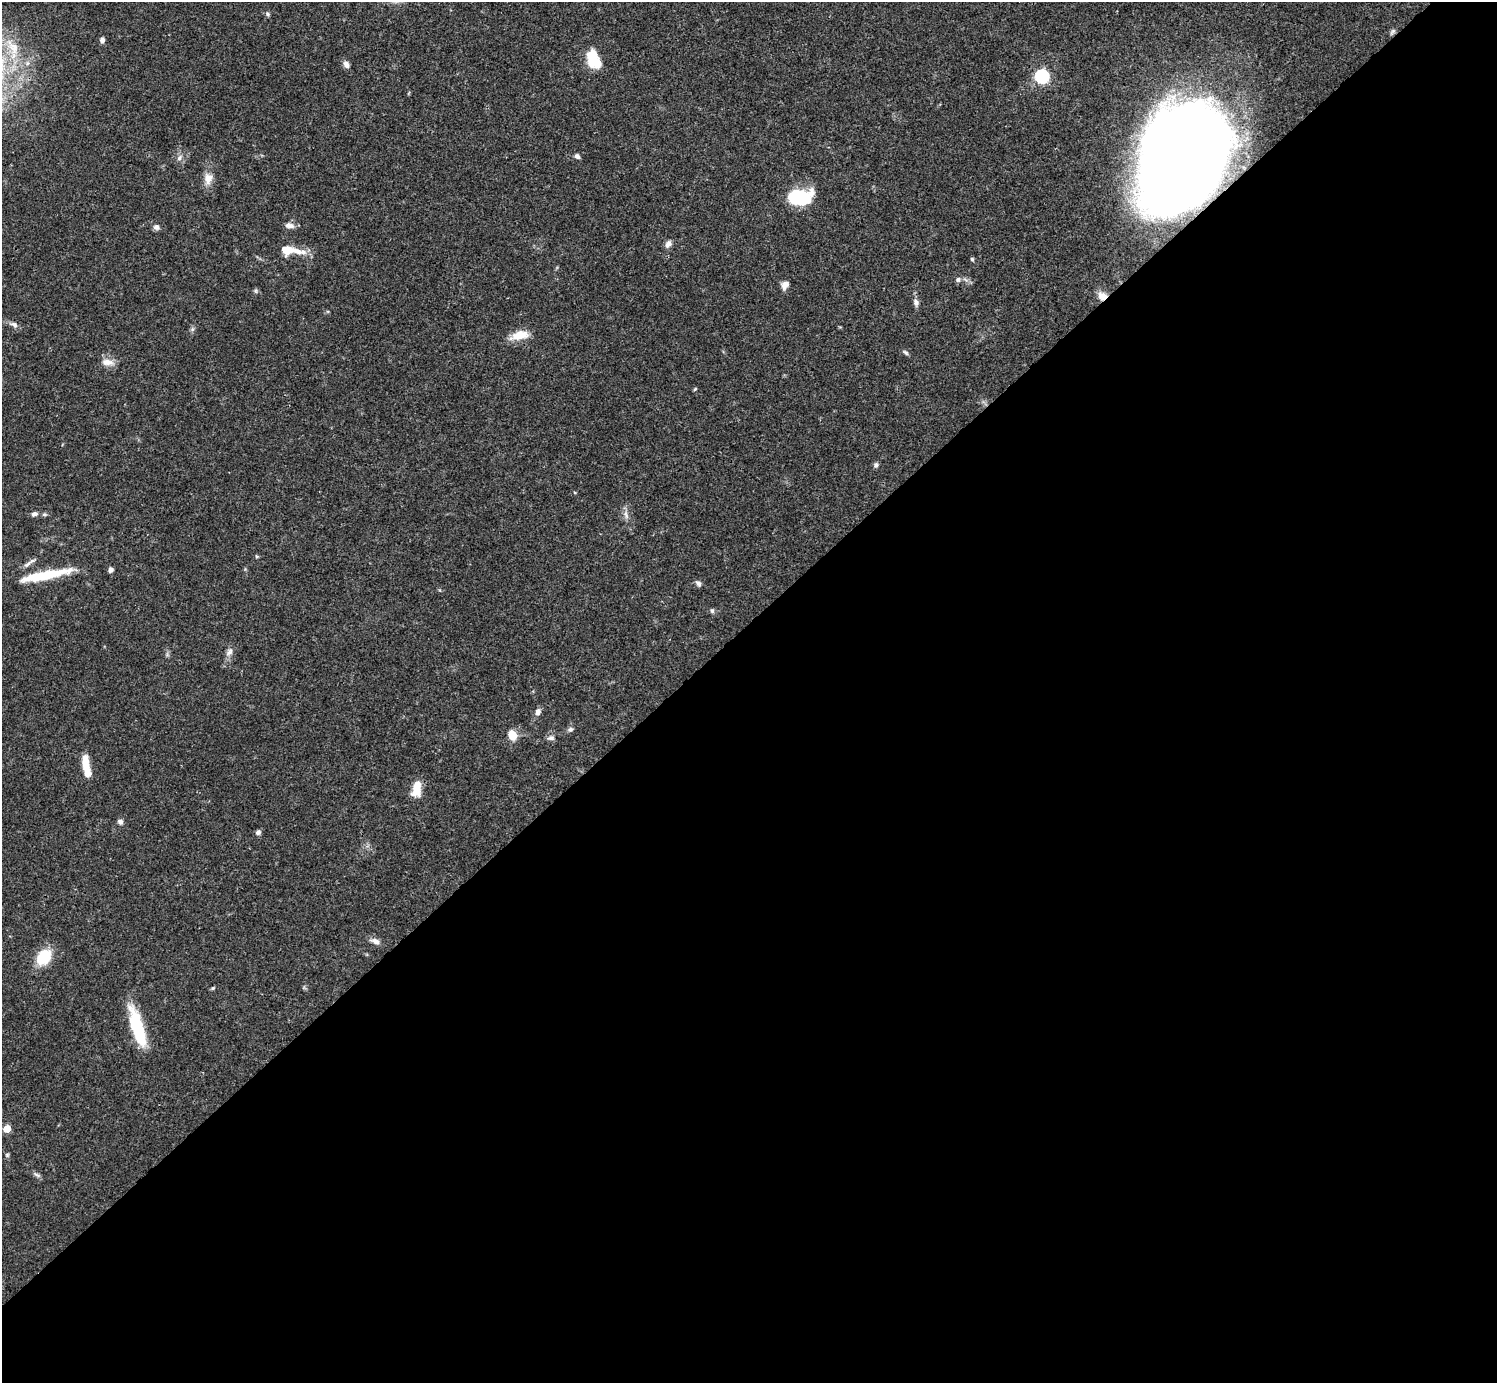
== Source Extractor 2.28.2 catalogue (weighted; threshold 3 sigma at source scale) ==
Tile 15 of 4 x 4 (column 3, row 4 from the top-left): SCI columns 2990-4484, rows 158-1538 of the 5982 x 5981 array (HDU 1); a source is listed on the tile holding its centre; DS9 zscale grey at full resolution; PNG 1499 x 1385 px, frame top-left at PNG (2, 2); no overlay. Shown black and unused: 55% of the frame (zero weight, under 3 of 4 exposures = <1% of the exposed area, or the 3 px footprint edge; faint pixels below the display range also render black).
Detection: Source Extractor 2.28.2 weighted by HDU 2 'WHT'; one run over the whole footprint, this tile lists its part. Background 0.0409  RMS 0.0027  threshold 0.0119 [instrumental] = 3 sigma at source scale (4.5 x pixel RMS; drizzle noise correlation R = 1.50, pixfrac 1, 0.05/0.05 arcsec/px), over >= 5 px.
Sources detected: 56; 2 inside a brighter object's white glare — not listed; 2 inside a brighter listed object's ellipse — not listed separately; the other 52 listed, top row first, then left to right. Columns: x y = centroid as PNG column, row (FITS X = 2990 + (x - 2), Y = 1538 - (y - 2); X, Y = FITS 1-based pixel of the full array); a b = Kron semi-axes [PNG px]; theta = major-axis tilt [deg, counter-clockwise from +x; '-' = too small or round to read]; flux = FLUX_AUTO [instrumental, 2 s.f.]
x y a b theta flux
268 14 6 5 - 0.45
1393 31 9 5 45 0.63
102 40 7 5 78 0.97
592 56 18 11 85 7
346 64 9 7 -57 1.1
1042 76 6 6 - 52
577 156 7 6 - 0.85
1183 157 84 61 58 560
179 158 9 5 61 0.8
208 178 16 12 83 2.7
798 197 16 10 2 27
289 225 13 7 -9 1.4
156 227 8 7 - 0.94
668 244 9 7 56 1.3
286 250 12 9 -10 4
972 259 4 4 - 0.4
958 279 7 7 - 0.75
785 285 9 7 56 1.8
256 291 6 4 -72 0.4
1102 296 12 10 -31 2.4
916 302 9 7 -69 1
14 325 10 6 -32 1.1
519 335 23 10 13 4.5
906 352 8 4 -41 0.54
107 362 17 8 -6 2.2
695 389 5 3 - 0.28
876 465 6 6 - 0.65
34 514 8 5 14 0.97
44 514 7 5 -5 0.49
626 514 14 5 -79 1.1
257 556 5 4 - 0.36
28 564 14 5 35 1.1
110 570 6 5 - 0.93
48 575 58 9 12 12
698 583 8 6 -50 0.84
712 611 6 5 - 0.51
229 652 12 7 53 1.3
538 712 8 6 64 1.2
570 729 7 6 - 0.71
512 735 10 8 -65 3.7
551 738 10 7 8 0.92
86 764 19 8 -84 4.7
416 788 16 9 81 5.1
120 822 7 6 - 0.88
258 832 6 5 - 0.89
375 941 12 7 -20 1.4
44 957 13 10 48 11
213 988 6 4 44 0.33
137 1027 45 12 -73 15
7 1129 5 5 - 6
7 1155 5 4 - 0.39
37 1175 11 4 -39 0.7
Overlapping masked pixels (flux is a lower limit): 2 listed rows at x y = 1183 157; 1102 296